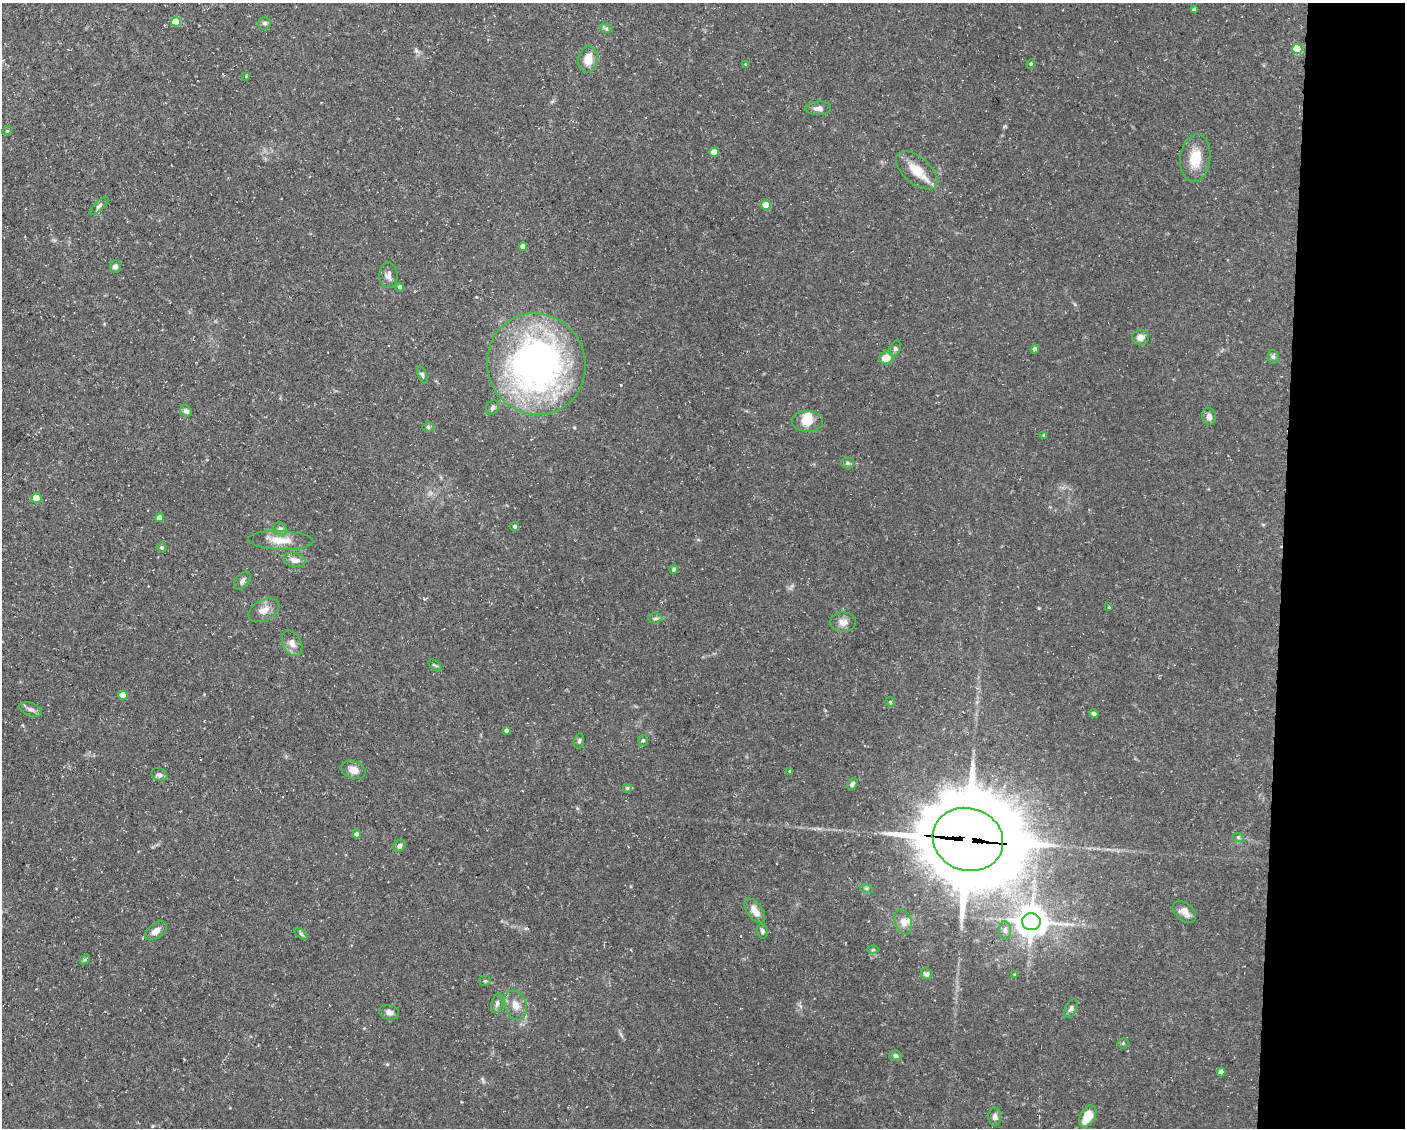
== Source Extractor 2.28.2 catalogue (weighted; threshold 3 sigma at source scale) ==
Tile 9 of 3 x 4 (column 3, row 3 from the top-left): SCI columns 3024-4426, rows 1127-2252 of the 4534 x 4503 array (HDU 1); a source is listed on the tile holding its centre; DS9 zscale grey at full resolution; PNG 1407 x 1130 px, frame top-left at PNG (2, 3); each listed source drawn as its Kron ellipse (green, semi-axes under 4 px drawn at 4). Shown black and unused: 9% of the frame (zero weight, under 3 of 5 exposures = <1% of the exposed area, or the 3 px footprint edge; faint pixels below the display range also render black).
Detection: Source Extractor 2.28.2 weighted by HDU 2 'WHT'; one run over the whole footprint, this tile lists its part. Background 0.0997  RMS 0.005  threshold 0.0225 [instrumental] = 3 sigma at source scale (4.5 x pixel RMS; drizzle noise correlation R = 1.50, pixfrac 1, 0.05/0.05 arcsec/px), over >= 5 px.
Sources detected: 90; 1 inside a brighter object's white glare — neither listed nor drawn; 1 inside a brighter listed object's ellipse — not listed separately; the other 88 listed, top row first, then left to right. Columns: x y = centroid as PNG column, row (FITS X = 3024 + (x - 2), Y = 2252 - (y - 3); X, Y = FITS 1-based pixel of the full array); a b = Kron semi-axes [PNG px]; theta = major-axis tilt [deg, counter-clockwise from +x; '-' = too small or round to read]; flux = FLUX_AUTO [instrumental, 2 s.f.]
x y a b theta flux
1195 10 4 4 - 2.1
176 22 5 5 - 11
265 23 6 6 - 1.3
606 28 7 4 -19 0.94
1297 49 5 5 - 20
588 60 13 9 83 6.9
745 64 4 3 - 0.51
1031 64 5 4 - 0.72
246 76 4 4 - 0.42
818 108 13 6 3 2.7
7 131 5 3 - 0.48
714 152 4 4 - 9.3
1195 158 24 15 83 12
917 170 25 13 -41 10
766 205 5 5 - 11
99 206 12 4 42 1.5
523 247 4 4 - 3.6
115 267 6 5 - 1.9
388 275 13 9 89 2.6
400 287 4 4 - 1.3
1141 337 8 7 - 3.2
895 349 8 5 64 1.2
1035 349 4 4 - 1.5
1273 357 7 5 -86 1
886 358 7 6 - 6.9
536 364 51 49 -68 210
422 375 9 4 -71 0.95
492 408 8 6 60 1.2
186 411 6 5 - 1.9
1209 416 8 7 - 2.4
807 421 15 10 -1 6.5
428 427 6 5 - 0.94
1044 435 4 3 - 0.6
847 463 6 5 - 0.91
36 498 5 5 - 11
160 518 4 4 - 4.2
515 526 4 4 - 0.96
280 529 7 6 - 1.4
281 540 33 9 -2 8.3
161 548 5 5 - 0.99
294 560 11 7 -12 3.8
674 569 4 4 - 1.7
242 581 10 6 48 1.8
1109 607 4 4 - 0.42
264 610 16 10 28 4.4
655 618 7 5 4 1
843 622 13 10 -2 3.7
292 643 13 9 -63 3.5
435 665 7 4 -36 0.73
123 695 5 4 - 6.1
890 702 5 5 - 0.62
31 709 12 6 -21 2
1094 713 5 4 - 1.1
506 730 4 4 - 1.2
643 740 5 5 - 1
579 741 8 5 80 0.88
353 770 12 8 -21 3.9
790 771 3 3 - 0.64
159 775 8 6 -21 1.8
852 784 6 5 - 1.2
627 788 5 5 - 0.68
356 834 4 4 - 1.5
1238 837 6 4 -19 0.6
968 839 36 31 -20 6900
399 846 6 5 - 1.7
866 888 6 4 -18 0.7
755 911 14 7 -54 4.7
1184 912 13 8 -41 3.6
903 922 13 8 -70 3.3
1031 922 9 8 - 880
1005 930 9 6 -88 1.7
156 931 12 7 38 3.4
762 931 7 5 -80 1.2
301 934 8 4 -37 0.88
873 950 6 4 1 0.62
85 959 5 4 - 0.7
927 974 6 5 - 1.8
1015 975 3 3 - 0.5
485 981 5 5 - 0.72
497 1003 10 5 78 1.7
515 1005 15 11 -71 5.3
1071 1009 10 5 65 1.5
389 1012 10 7 -9 2.2
1123 1043 5 5 - 0.68
896 1056 6 5 - 1.2
1221 1072 4 4 - 2.8
1088 1116 12 7 59 12
995 1117 9 6 89 1.8
Overlapping masked pixels (flux is a lower limit): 1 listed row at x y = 968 839